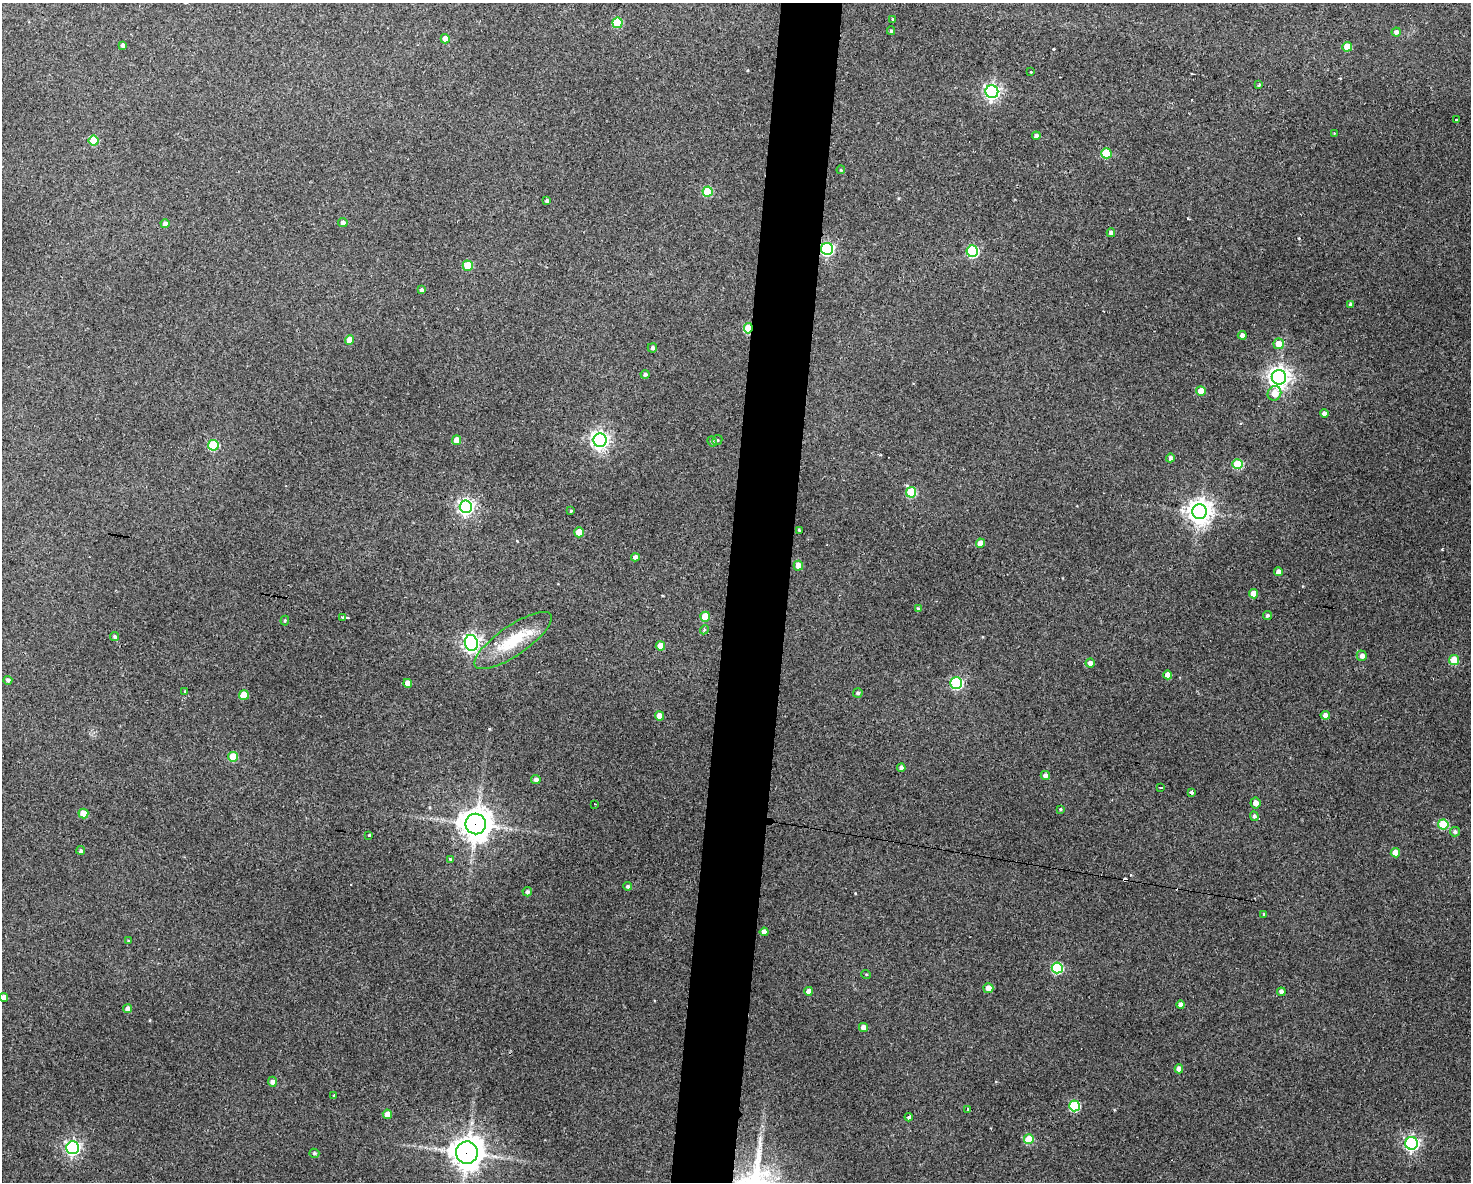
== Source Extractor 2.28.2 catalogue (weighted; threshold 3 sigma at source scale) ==
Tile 8 of 3 x 4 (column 2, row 3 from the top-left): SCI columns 1578-3046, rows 1181-2360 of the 4742 x 4720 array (HDU 1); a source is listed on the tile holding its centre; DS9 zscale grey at full resolution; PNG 1473 x 1184 px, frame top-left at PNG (2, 3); each listed source drawn as its Kron ellipse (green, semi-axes under 4 px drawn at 4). Shown black and unused: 4% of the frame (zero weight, under 3 of 4 exposures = <1% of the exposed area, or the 3 px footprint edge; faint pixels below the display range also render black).
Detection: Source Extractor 2.28.2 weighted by HDU 2 'WHT'; one run over the whole footprint, this tile lists its part. Background 0.125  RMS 0.0065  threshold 0.0292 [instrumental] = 3 sigma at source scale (4.5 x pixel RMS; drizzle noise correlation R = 1.50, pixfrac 1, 0.05/0.05 arcsec/px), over >= 5 px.
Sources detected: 123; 3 cosmic-ray / hot-pixel residue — neither listed nor drawn; the other 120 listed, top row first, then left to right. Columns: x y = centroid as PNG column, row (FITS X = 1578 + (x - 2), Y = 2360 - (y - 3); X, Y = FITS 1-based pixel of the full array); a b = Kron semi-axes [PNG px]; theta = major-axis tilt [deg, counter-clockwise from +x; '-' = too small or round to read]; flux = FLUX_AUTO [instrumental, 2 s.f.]
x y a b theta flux
893 19 4 3 - 0.74
618 23 5 5 - 32
891 31 4 3 - 0.85
1396 32 4 4 - 1.9
445 39 5 4 - 5.5
123 45 4 4 - 2
1347 47 5 5 - 8.3
1031 72 3 3 - 1.7
1259 85 3 3 - 1.7
992 92 6 6 - 200
1456 119 3 3 - 2
1334 133 3 3 - 0.5
1036 136 4 4 - 2.1
94 141 5 5 - 19
1106 153 5 5 - 24
841 170 4 4 - 0.58
707 192 5 5 - 27
547 201 4 4 - 1.8
343 223 5 4 - 2.5
165 224 4 4 - 3.1
1111 233 4 4 - 2.6
827 249 6 6 - 110
972 251 6 5 - 68
468 266 5 5 - 20
422 290 4 4 - 1.4
1351 304 4 4 - 2.4
748 328 5 4 - 32
1242 335 4 4 - 2.5
349 340 4 4 - 6.8
1279 344 5 5 - 8.6
652 348 5 4 - 1.5
645 374 4 4 - 1.4
1279 377 7 7 - 400
1201 391 5 4 - 9.8
1274 393 7 6 - 7.7
1324 414 4 4 - 2.8
457 440 5 4 - 7.8
600 440 7 6 - 290
717 440 5 4 - 0.84
712 441 5 4 - 0.98
213 445 5 5 - 42
1170 458 4 4 - 1.7
1238 464 5 5 - 34
911 492 5 5 - 35
466 507 6 6 - 200
571 511 3 3 - 0.61
1200 512 7 7 - 600
799 530 3 3 - 1.7
579 532 5 5 - 12
981 543 4 4 - 6.9
635 557 4 4 - 3
798 566 5 4 - 5.9
1278 572 4 4 - 3.7
1253 594 5 4 - 7.8
918 609 4 4 - 1.5
1267 615 4 4 - 1.3
343 617 4 3 - 2.8
705 617 5 4 - 12
285 621 5 4 - 0.82
704 630 5 3 - 0.78
115 636 4 4 - 1
513 640 46 15 34 27
471 643 8 6 -78 230
660 646 4 4 - 8.2
1362 656 5 5 - 2.3
1454 660 5 5 - 22
1090 663 4 4 - 2.8
1168 675 4 4 - 5.3
8 680 4 4 - 1.6
408 683 4 4 - 5.6
956 683 6 5 - 78
185 691 4 3 - 0.53
858 693 5 4 - 1.5
244 695 5 4 - 12
1325 715 5 4 - 3.1
659 716 4 4 - 5.9
233 757 5 5 - 17
901 768 4 4 - 2.7
1045 775 4 4 - 2.3
536 780 5 4 - 2.5
1161 787 4 3 - 2.4
1191 792 4 3 - 3.1
1255 803 5 5 - 3.5
595 804 3 3 - 0.73
1060 809 3 3 - 0.73
83 814 5 5 - 9.7
1254 816 5 4 - 1.4
476 824 10 10 - 920
1443 824 5 5 - 29
1455 832 5 4 - 1.6
369 835 3 2 - 1.5
81 850 4 4 - 1.1
1395 853 5 4 - 8.8
450 859 4 4 - 0.71
628 886 4 4 - 1.5
527 892 5 4 - 1.5
1264 914 4 3 - 0.73
764 932 4 4 - 3.9
128 941 3 3 - 0.52
1057 968 5 5 - 47
866 974 5 3 - 0.54
988 988 5 5 - 5.1
809 991 4 4 - 4.7
1281 992 4 4 - 2
4 997 4 4 - 3.9
1181 1005 4 4 - 3.1
128 1009 4 4 - 3.8
863 1027 4 4 - 3.5
1179 1069 4 4 - 4.2
272 1082 5 4 - 2.2
334 1096 3 3 - 2.8
1075 1106 5 5 - 46
968 1109 3 2 - 0.67
387 1114 5 4 - 7
909 1117 4 3 - 2.7
1029 1139 5 5 - 23
1412 1143 6 6 - 170
73 1148 6 6 - 170
314 1153 5 4 - 1.2
467 1153 11 11 - 840
Overlapping masked pixels (flux is a lower limit): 4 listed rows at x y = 827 249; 748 328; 476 824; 467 1153